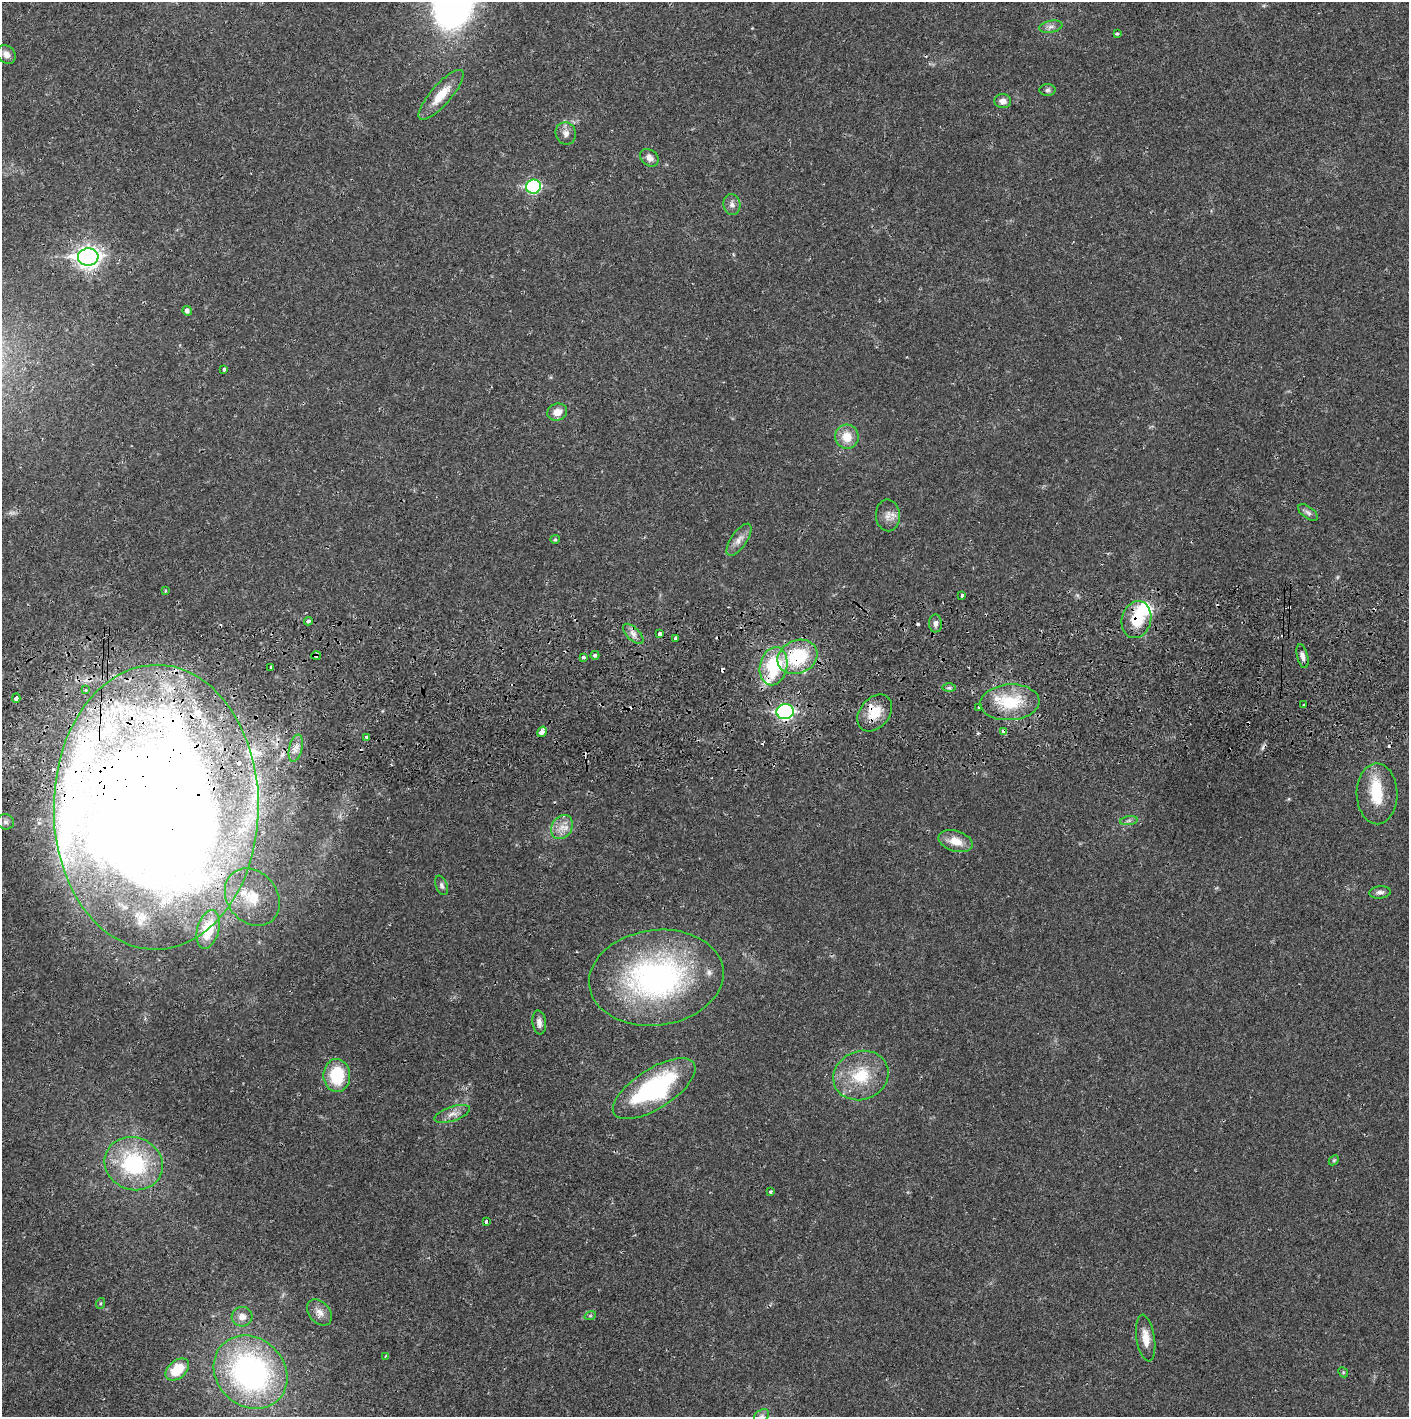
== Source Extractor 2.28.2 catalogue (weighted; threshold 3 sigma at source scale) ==
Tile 5 of 3 x 3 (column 2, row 2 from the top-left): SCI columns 1410-2816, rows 1471-2885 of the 4229 x 4358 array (HDU 1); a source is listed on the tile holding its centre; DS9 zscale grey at full resolution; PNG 1411 x 1419 px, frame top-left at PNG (2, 2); each listed source drawn as its Kron ellipse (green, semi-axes under 4 px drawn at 4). Shown black and unused: <1% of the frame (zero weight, under 2 of 3 exposures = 3% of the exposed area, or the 3 px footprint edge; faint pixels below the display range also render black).
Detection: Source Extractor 2.28.2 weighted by HDU 2 'WHT'; one run over the whole footprint, this tile lists its part. Background 0.0217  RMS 0.0035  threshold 0.0158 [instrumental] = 3 sigma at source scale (4.5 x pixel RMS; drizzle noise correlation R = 1.50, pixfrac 1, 0.05/0.05 arcsec/px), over >= 5 px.
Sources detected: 101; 5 inside a brighter object's white glare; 11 cosmic-ray / hot-pixel residue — neither listed nor drawn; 9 inside a brighter listed object's ellipse — not listed separately; the other 76 listed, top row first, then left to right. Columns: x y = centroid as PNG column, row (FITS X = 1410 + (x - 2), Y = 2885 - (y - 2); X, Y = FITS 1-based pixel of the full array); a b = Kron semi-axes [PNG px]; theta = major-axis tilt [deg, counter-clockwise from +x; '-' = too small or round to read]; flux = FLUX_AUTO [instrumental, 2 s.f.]
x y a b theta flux
1051 27 12 6 11 1.5
1117 34 4 3 - 0.49
6 54 10 8 -47 2.2
1047 90 8 6 2 0.85
441 95 32 10 49 7.4
1003 101 8 7 - 2
566 133 11 10 - 2.1
649 158 10 7 -39 2.1
533 187 7 7 - 38
732 204 10 8 -79 1.7
88 257 10 8 4 210
187 311 5 4 - 1.2
224 369 3 3 - 1.6
557 412 10 8 19 3.2
847 437 12 11 - 5.5
1308 513 11 6 -37 1.3
888 515 16 12 -87 2.9
555 539 5 4 - 0.45
739 540 19 7 55 2.7
165 591 3 3 - 0.46
962 595 3 3 - 0.66
1136 620 19 14 74 11
308 621 4 3 - 1.7
935 623 9 6 -89 1.5
633 634 13 6 -44 2.1
660 634 4 3 - 1.1
676 638 4 3 - 0.96
316 655 5 4 - 1.6
595 655 4 4 - 0.91
1302 656 12 5 -76 1.5
583 657 4 3 - 1.1
797 657 21 16 23 22
774 666 19 13 77 22
270 667 3 3 - 0.66
949 688 7 4 0 0.69
86 690 3 3 - 0.82
16 698 5 3 - 6.8
1010 702 30 18 4 16
1304 705 3 3 - 0.39
979 708 3 3 - 1.4
785 712 8 7 - 68
875 713 20 15 50 7.4
1004 731 4 3 - 8.9
542 732 5 4 - 3.4
366 737 4 3 - 2.2
296 748 14 6 78 2.1
1377 794 30 20 -89 12
156 807 142 102 89 1000
1129 821 9 4 9 0.88
5 822 8 7 - 1.3
562 827 12 10 56 3.5
955 841 18 10 -16 4.8
442 885 10 5 -68 1.1
1380 892 11 6 6 1.3
252 897 31 25 -52 16
208 929 19 11 75 13
656 978 67 47 7 89
539 1022 12 6 -83 1.9
861 1075 28 24 22 15
337 1076 16 13 89 15
654 1089 47 20 32 45
452 1114 19 7 19 2.6
1334 1160 6 4 44 0.45
134 1164 29 26 -22 32
770 1192 3 3 - 0.62
486 1222 4 3 - 1.1
101 1303 5 3 - 0.38
319 1312 15 10 -48 2.8
590 1316 6 4 18 0.45
242 1317 10 9 - 2.8
1146 1338 23 9 -81 4.5
385 1356 4 3 - 0.38
177 1370 13 9 41 9.5
251 1372 39 34 -44 92
1343 1372 5 4 - 0.42
761 1416 8 6 40 0.97
Overlapping masked pixels (flux is a lower limit): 9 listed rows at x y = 1136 620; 316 655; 797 657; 774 666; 785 712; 875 713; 1004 731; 156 807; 252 897
Isophote crosses this tile's border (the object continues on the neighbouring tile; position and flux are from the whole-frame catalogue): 1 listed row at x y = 761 1416